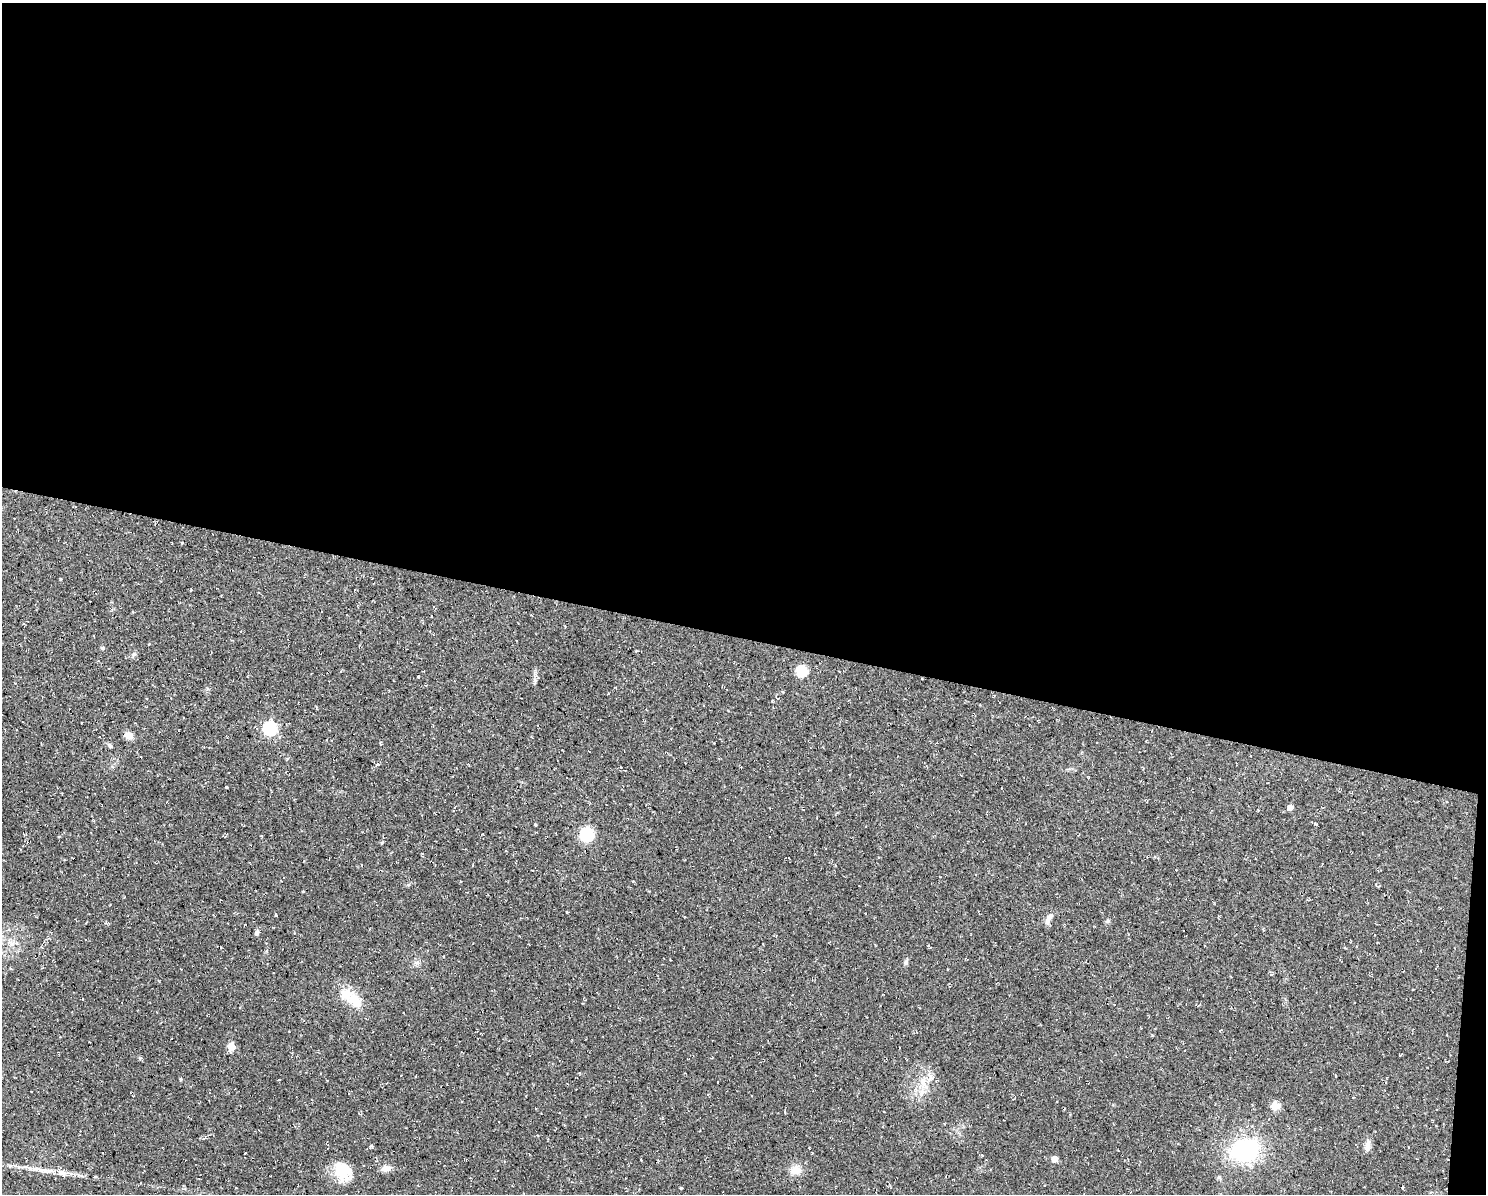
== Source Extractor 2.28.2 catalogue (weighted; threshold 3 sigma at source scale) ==
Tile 3 of 3 x 4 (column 3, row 1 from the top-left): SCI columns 3081-4564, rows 3578-4769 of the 4791 x 4769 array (HDU 1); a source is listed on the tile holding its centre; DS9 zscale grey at full resolution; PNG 1488 x 1196 px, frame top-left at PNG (2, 3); no overlay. Shown black and unused: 54% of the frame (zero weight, under 2 of 3 exposures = <1% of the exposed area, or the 3 px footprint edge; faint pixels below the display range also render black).
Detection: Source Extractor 2.28.2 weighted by HDU 2 'WHT'; one run over the whole footprint, this tile lists its part. Background 0.0769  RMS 0.0099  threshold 0.0448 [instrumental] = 3 sigma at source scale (4.5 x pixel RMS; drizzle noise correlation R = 1.50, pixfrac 1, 0.05/0.05 arcsec/px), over >= 5 px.
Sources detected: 56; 2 cosmic-ray / hot-pixel residue — not listed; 6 inside a brighter listed object's ellipse — not listed separately; the other 48 listed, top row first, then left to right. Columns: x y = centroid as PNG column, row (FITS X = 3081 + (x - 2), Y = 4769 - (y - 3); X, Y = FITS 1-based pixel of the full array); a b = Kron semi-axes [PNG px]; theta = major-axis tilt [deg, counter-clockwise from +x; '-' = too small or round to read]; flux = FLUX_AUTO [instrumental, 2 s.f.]
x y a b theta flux
182 543 3 3 - 2.8
221 596 2 2 - 0.71
149 644 3 3 - 0.81
102 648 6 5 - 1.3
133 655 8 4 59 1.9
802 671 6 6 - 74
418 676 3 2 - 1.1
535 680 9 3 -77 2.2
608 694 4 2 - 0.73
270 728 7 6 - 130
128 735 8 7 - 8
110 746 8 4 -54 1.5
287 759 5 4 - 1.2
378 764 6 4 -1 1.4
621 767 4 2 - 0.74
226 787 3 3 - 0.96
1290 807 5 5 - 6.8
535 824 3 3 - 1.3
1316 824 5 3 - 1.3
587 834 6 6 - 150
567 912 3 3 - 1.1
1049 919 16 6 61 5.9
1107 921 7 4 34 1.5
257 933 8 5 73 2.4
12 943 11 8 42 6.2
906 962 9 5 79 2.3
417 963 7 6 - 2.9
355 1000 29 16 -53 21
1114 1004 3 2 - 0.62
231 1047 5 5 - 26
884 1060 3 2 - 0.72
180 1079 4 4 - 1.1
923 1083 23 9 -74 14
133 1095 3 2 - 0.64
1275 1105 11 10 - 7.4
1367 1145 15 7 79 5.6
372 1146 6 2 -45 1.4
1245 1150 27 21 18 120
245 1153 3 2 - 0.72
529 1154 3 2 - 0.74
1054 1159 5 5 - 12
341 1167 25 19 78 21
34 1168 35 6 -7 13
386 1169 13 8 10 5.8
796 1170 15 12 25 11
1219 1177 7 5 -63 1.9
681 1188 3 3 - 1.5
1403 1188 4 2 - 0.86
Unlisted compact peaks at least as high as the median listed source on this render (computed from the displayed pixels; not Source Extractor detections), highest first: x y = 140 1058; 60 579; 382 843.